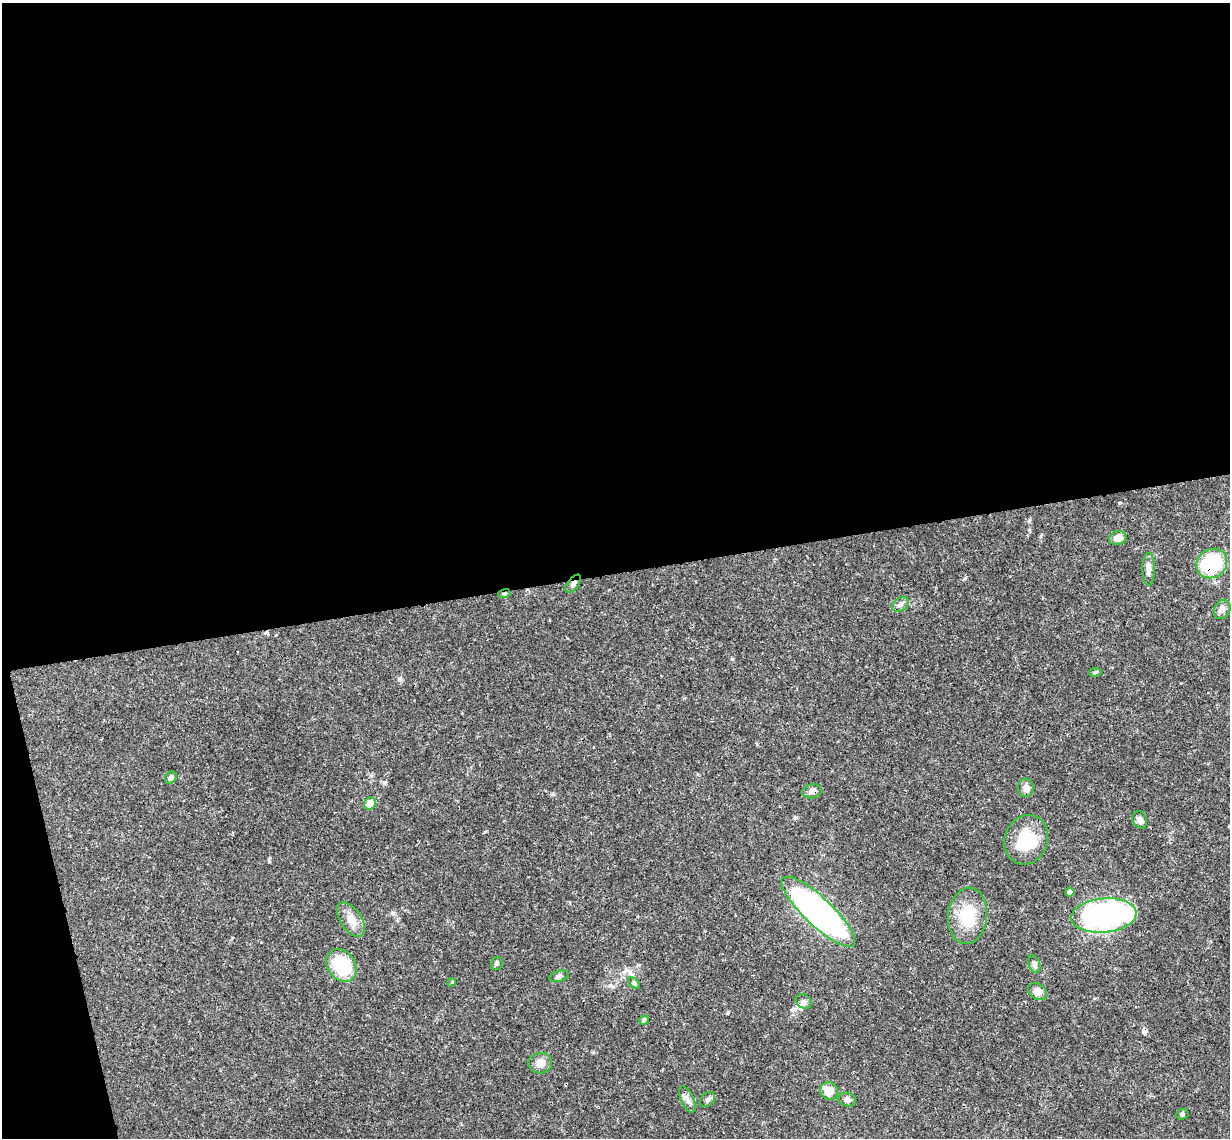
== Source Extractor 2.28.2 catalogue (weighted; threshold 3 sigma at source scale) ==
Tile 1 of 4 x 4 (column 1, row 1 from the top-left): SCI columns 60-1287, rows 3676-4811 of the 5026 x 4964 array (HDU 1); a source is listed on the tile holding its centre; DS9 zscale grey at full resolution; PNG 1232 x 1140 px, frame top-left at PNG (2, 3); each listed source drawn as its Kron ellipse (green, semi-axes under 4 px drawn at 4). Shown black and unused: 52% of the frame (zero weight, under 3 of 4 exposures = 6% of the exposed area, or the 3 px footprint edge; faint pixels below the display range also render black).
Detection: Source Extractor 2.28.2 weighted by HDU 2 'WHT'; one run over the whole footprint, this tile lists its part. Background 0.0422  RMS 0.0029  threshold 0.0129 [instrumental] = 3 sigma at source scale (4.5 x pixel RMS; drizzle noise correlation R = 1.50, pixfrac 1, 0.05/0.05 arcsec/px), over >= 5 px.
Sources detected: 36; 2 cosmic-ray / hot-pixel residue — neither listed nor drawn; the other 34 listed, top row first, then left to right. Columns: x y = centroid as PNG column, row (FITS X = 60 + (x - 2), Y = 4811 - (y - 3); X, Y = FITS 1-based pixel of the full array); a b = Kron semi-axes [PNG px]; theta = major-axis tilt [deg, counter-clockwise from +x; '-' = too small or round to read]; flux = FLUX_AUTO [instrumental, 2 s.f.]
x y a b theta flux
1118 538 9 7 17 2
1212 564 16 14 32 18
1149 569 16 6 90 2.1
573 584 10 5 51 1.1
504 594 6 4 15 0.52
900 604 9 6 34 1.1
1222 609 10 8 61 1.6
1095 673 6 4 3 0.37
171 777 6 5 - 1.1
1026 788 9 8 - 1.6
812 791 10 7 13 1.3
370 804 6 5 - 3.6
1140 820 9 7 -63 1.4
1026 840 25 21 69 13
1070 892 4 4 - 2.1
818 912 49 14 -43 86
1104 915 33 17 6 63
967 916 28 19 83 11
351 920 19 10 -57 3.2
497 964 6 5 - 0.52
1034 964 9 5 -69 0.79
341 966 18 13 -54 13
559 976 10 5 14 0.84
452 982 4 3 - 0.25
634 983 7 4 -45 0.42
1038 991 10 7 -32 2.3
804 1001 8 6 -36 0.94
644 1020 5 4 - 0.4
540 1063 12 10 2 2.2
829 1091 9 8 - 3.8
687 1099 14 6 -65 1.5
707 1100 8 6 46 0.88
847 1100 8 7 - 1.1
1182 1114 6 5 - 0.5
Overlapping masked pixels (flux is a lower limit): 4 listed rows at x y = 1212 564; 573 584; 504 594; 812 791
Unlisted compact peaks at least as high as the median listed source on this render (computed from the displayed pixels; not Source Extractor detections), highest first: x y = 732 659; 728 1012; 1119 503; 795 818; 400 678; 393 913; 965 578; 384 783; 269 861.